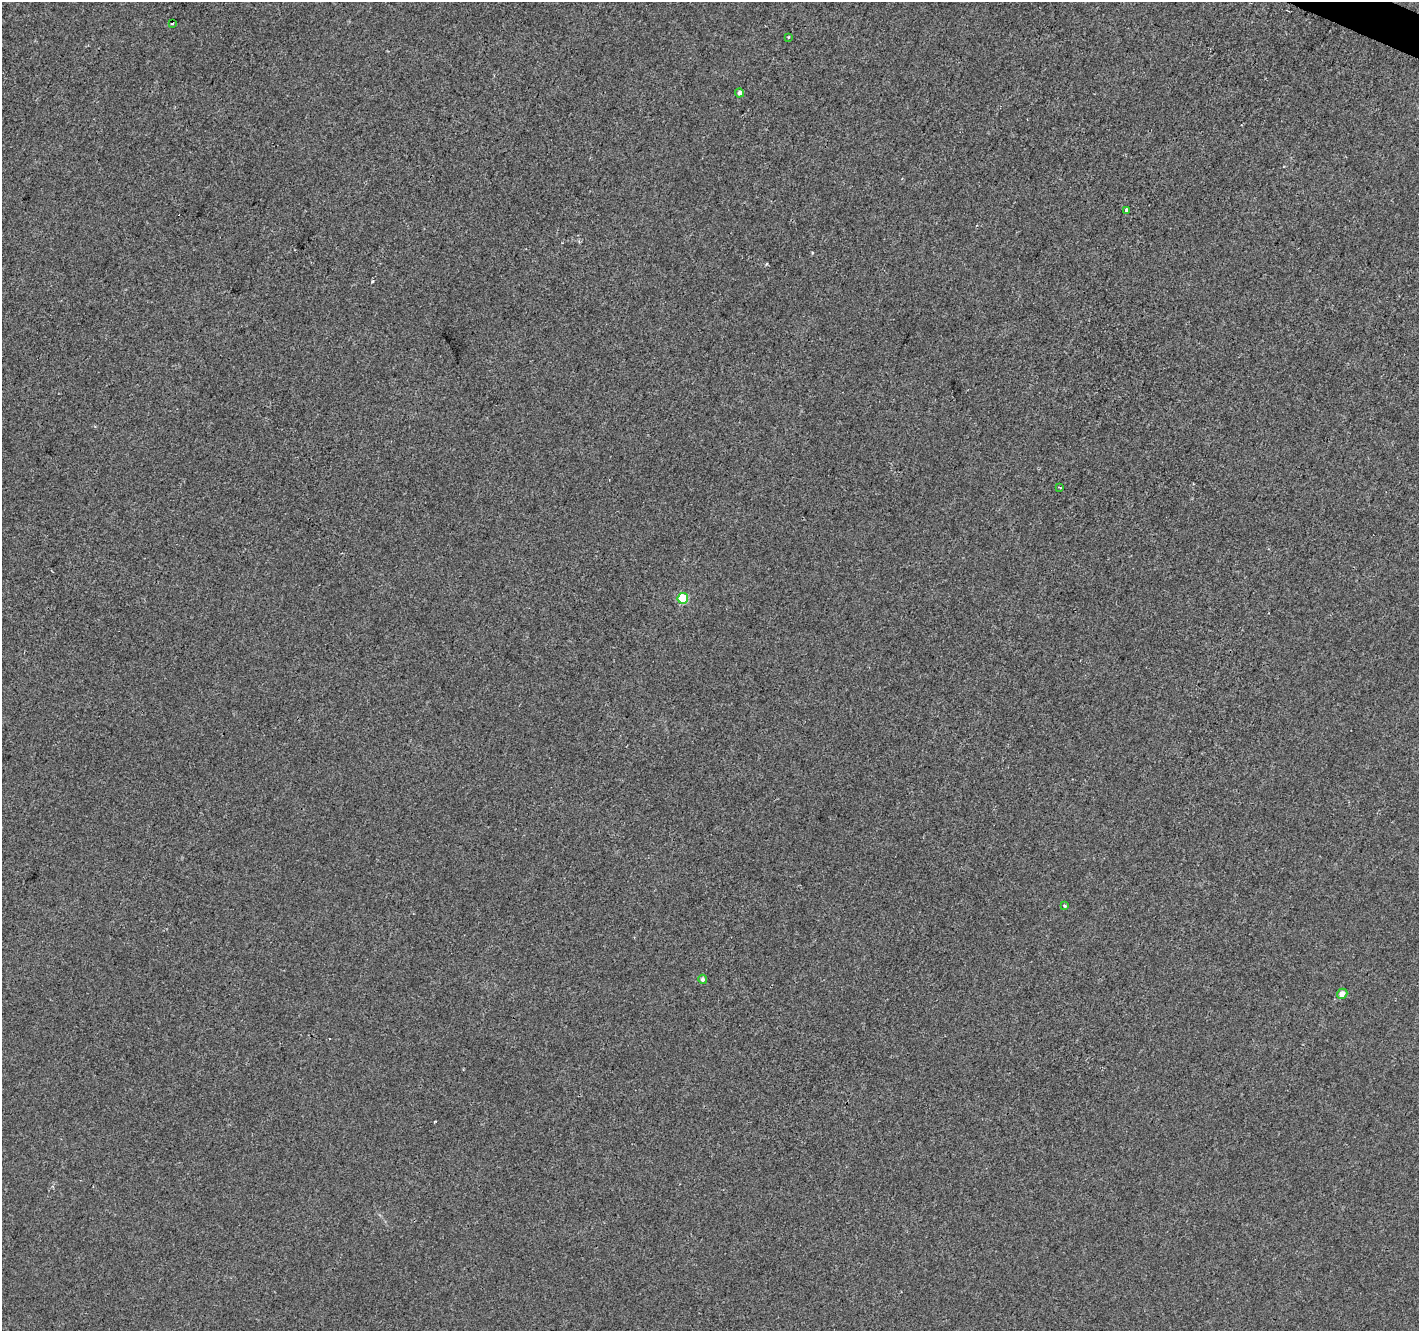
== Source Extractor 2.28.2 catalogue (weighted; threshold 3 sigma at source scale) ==
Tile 10 of 4 x 4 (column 2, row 3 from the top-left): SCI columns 1424-2840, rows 1599-2927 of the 5674 x 5788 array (HDU 1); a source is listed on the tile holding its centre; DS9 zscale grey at full resolution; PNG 1421 x 1333 px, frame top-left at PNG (2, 2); each listed source drawn as its Kron ellipse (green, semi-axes under 4 px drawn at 4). Shown black and unused: <1% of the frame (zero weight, under 2 of 3 exposures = <1% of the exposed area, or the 3 px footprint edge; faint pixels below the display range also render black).
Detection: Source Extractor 2.28.2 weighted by HDU 2 'WHT'; one run over the whole footprint, this tile lists its part. Background -9.49e-05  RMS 0.0042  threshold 0.0189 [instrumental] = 3 sigma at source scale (4.5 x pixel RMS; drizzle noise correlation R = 1.50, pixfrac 1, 0.0396/0.0396 arcsec/px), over >= 5 px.
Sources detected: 12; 3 cosmic-ray / hot-pixel residue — neither listed nor drawn; the other 9 listed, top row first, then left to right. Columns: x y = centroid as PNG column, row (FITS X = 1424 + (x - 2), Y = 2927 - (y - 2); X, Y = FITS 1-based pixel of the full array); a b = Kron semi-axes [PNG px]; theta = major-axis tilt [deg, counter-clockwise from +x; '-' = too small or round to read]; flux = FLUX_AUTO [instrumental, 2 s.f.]
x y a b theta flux
172 23 3 3 - 1.3
788 37 3 3 - 0.44
740 93 4 4 - 2.1
1127 210 3 3 - 2.3
1060 488 3 2 - 0.39
683 598 5 5 - 23
1065 906 3 3 - 0.77
703 979 5 4 - 1.2
1342 994 5 5 - 3.1